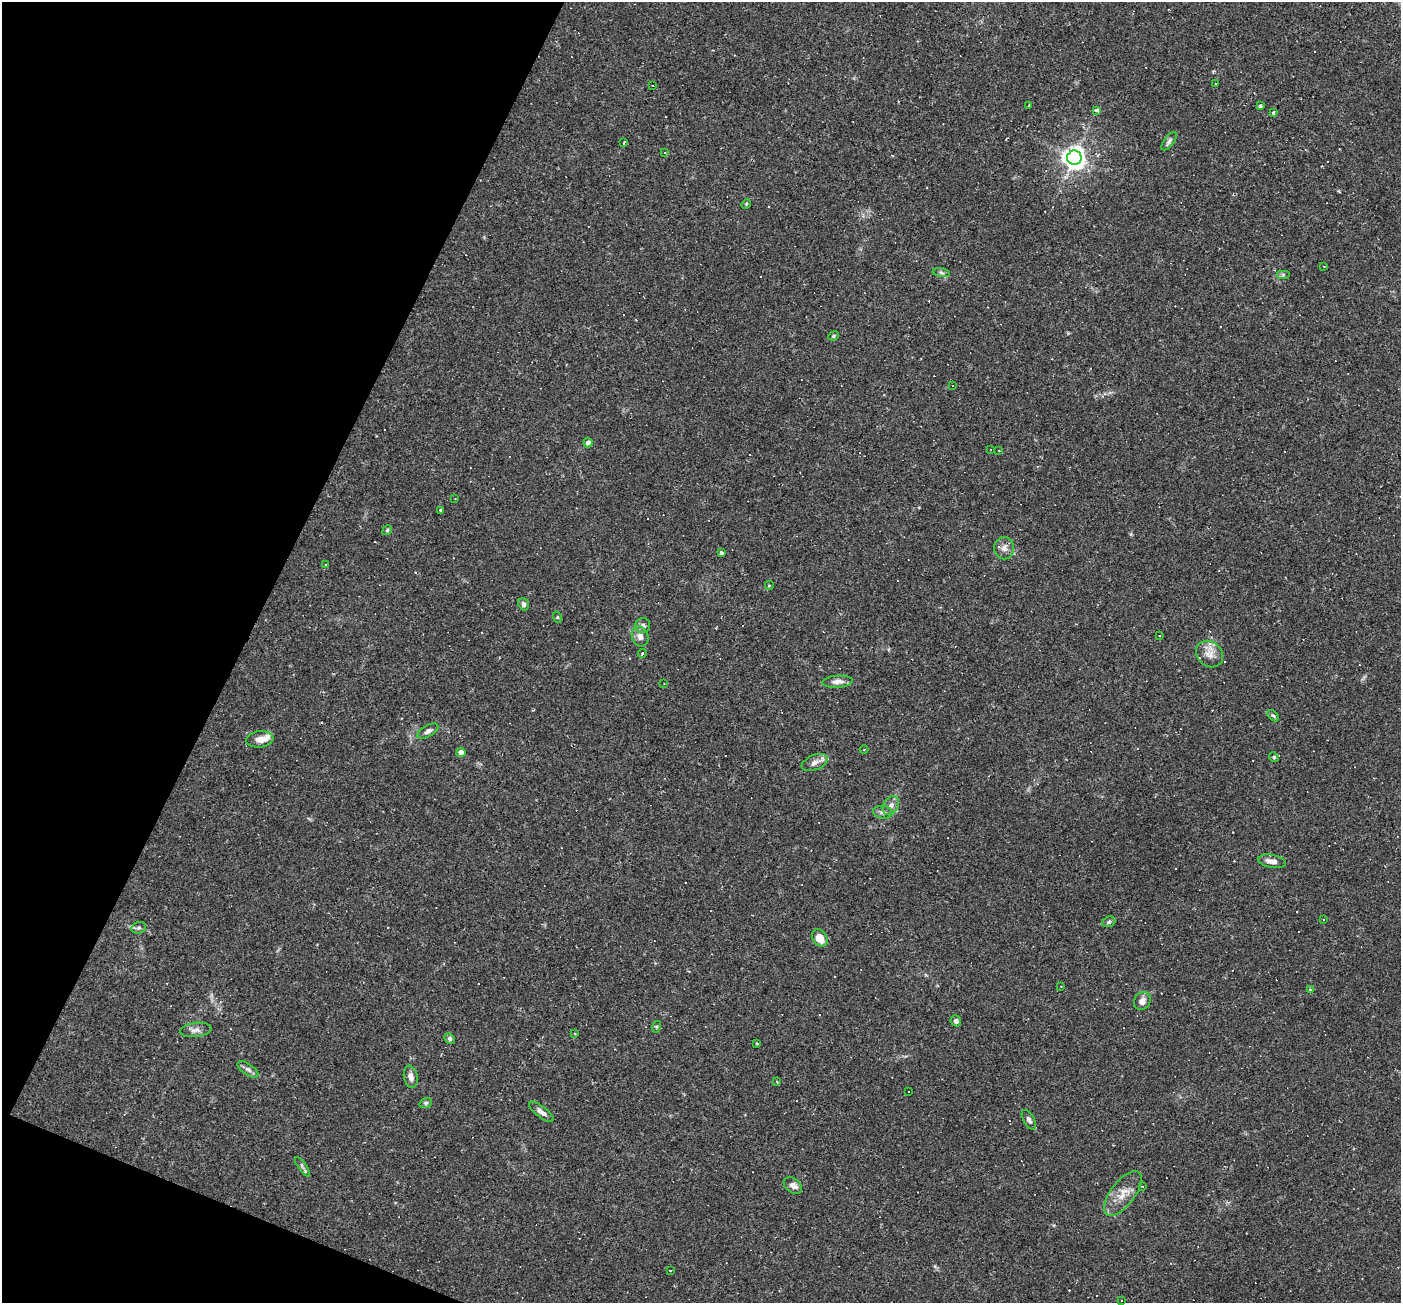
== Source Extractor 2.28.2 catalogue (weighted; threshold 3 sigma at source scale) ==
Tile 9 of 4 x 4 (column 1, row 3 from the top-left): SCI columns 1-1399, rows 1572-2872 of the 5597 x 5610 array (HDU 1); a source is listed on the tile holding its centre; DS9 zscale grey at full resolution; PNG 1403 x 1305 px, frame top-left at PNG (2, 2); each listed source drawn as its Kron ellipse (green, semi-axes under 4 px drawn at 4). Shown black and unused: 20% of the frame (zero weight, under 2 of 3 exposures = <1% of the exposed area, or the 3 px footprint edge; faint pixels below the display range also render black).
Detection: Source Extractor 2.28.2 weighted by HDU 2 'WHT'; one run over the whole footprint, this tile lists its part. Background 0.0261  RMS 0.0043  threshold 0.0194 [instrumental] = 3 sigma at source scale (4.5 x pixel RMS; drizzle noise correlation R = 1.50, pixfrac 1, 0.05/0.05 arcsec/px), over >= 5 px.
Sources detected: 95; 23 cosmic-ray / hot-pixel residue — neither listed nor drawn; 1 inside a brighter listed object's ellipse — not listed separately; the other 71 listed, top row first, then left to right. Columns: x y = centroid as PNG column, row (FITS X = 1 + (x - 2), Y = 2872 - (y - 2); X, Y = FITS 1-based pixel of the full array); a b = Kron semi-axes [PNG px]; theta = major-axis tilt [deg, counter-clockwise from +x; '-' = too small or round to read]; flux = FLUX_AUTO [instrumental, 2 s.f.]
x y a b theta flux
1216 84 3 2 - 0.32
652 85 3 3 - 3.9
1028 106 4 2 - 0.4
1260 106 4 3 - 1.5
1096 111 3 3 - 18
1273 113 3 3 - 2.5
1169 141 11 5 54 1.2
624 143 3 2 - 0.98
665 152 3 3 - 0.56
1074 158 7 7 - 310
746 204 5 4 - 0.47
1324 266 3 2 - 0.3
941 273 9 4 -10 0.89
1283 274 7 4 0 0.74
834 336 5 4 - 0.65
953 386 3 3 - 3.7
588 443 5 4 - 1.9
991 449 2 2 - 0.39
999 450 3 2 - 0.3
455 498 2 2 - 0.22
441 510 3 3 - 2
387 530 5 4 - 0.6
1004 548 11 10 - 2.7
721 553 4 3 - 1.2
326 565 3 2 - 0.71
769 585 4 4 - 0.75
524 604 6 5 - 0.96
557 617 6 3 -71 0.44
643 626 7 7 - 1.3
1159 636 3 2 - 0.53
640 637 10 8 -69 2.6
642 654 4 3 - 6.2
1209 654 15 12 -42 4.2
837 682 15 6 4 2.4
664 684 3 2 - 0.23
1273 716 7 4 -43 0.7
428 731 11 5 30 1.7
260 739 14 8 6 3
864 750 4 3 - 0.31
461 752 5 4 - 3.1
1274 757 5 4 - 0.56
815 763 13 7 22 2.5
891 805 10 7 59 2.2
883 812 10 6 -7 1.5
1272 861 14 6 -9 3.1
1324 920 3 2 - 0.34
1109 922 7 5 22 0.78
139 928 7 5 20 1
820 938 9 7 -58 5.5
1061 986 2 2 - 0.3
1310 990 3 3 - 0.99
1142 1001 9 8 - 2.2
956 1021 5 5 - 1.2
656 1027 6 4 71 0.51
196 1030 16 7 7 2.3
575 1034 3 2 - 0.32
450 1038 6 4 -47 0.94
757 1043 4 3 - 0.36
248 1069 12 5 -34 1.5
411 1077 11 7 -78 2.3
777 1082 3 3 - 0.35
908 1091 3 3 - 1.2
426 1103 6 5 - 0.69
541 1112 15 5 -38 2.2
1029 1120 11 5 -60 1.3
302 1167 11 3 -54 0.85
793 1185 10 7 -37 2.1
1142 1186 3 2 - 0.61
1123 1193 26 12 53 6.4
670 1270 3 2 - 0.5
1122 1301 2 2 - 0.34